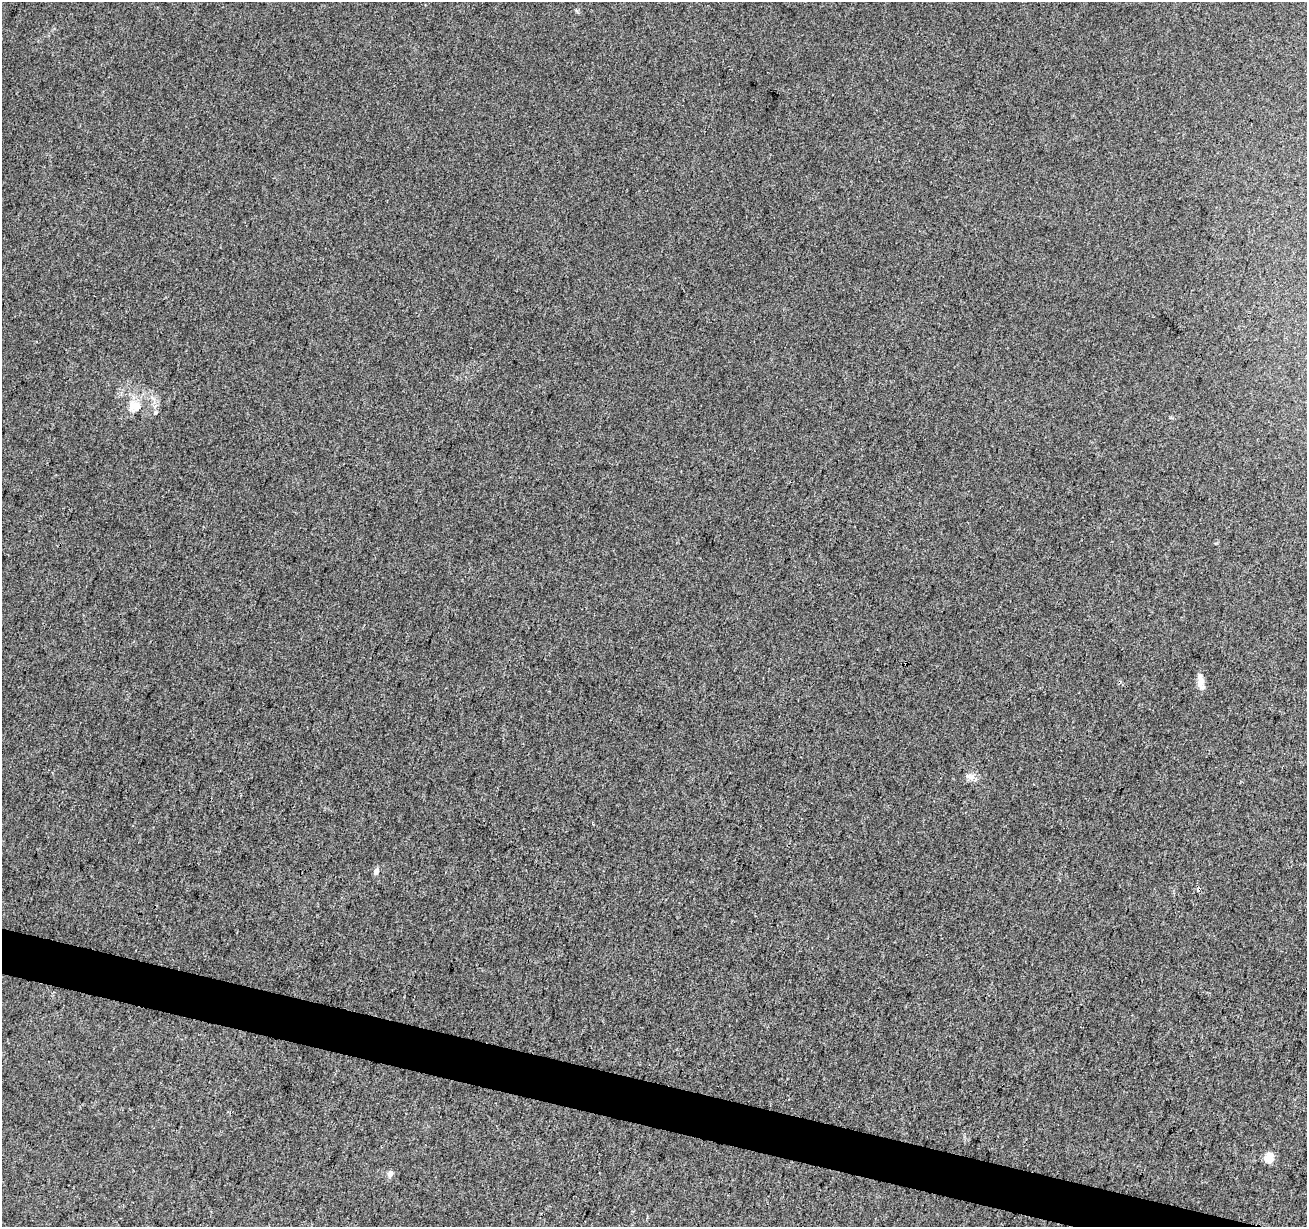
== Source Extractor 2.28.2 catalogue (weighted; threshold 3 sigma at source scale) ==
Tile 6 of 4 x 4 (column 2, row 2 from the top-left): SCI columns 1313-2617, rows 2732-3956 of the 5226 x 5399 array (HDU 1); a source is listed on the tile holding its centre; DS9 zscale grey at full resolution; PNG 1309 x 1229 px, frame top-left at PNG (2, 2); no overlay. Shown black and unused: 3% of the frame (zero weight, under 3 of 4 exposures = <1% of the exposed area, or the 3 px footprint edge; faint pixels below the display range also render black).
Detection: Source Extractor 2.28.2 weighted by HDU 2 'WHT'; one run over the whole footprint, this tile lists its part. Background 0.00786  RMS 0.0036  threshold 0.0164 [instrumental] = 3 sigma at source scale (4.5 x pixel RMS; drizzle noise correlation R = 1.50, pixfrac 1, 0.0396/0.0396 arcsec/px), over >= 5 px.
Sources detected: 9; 1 cosmic-ray / hot-pixel residue — not listed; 1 inside a brighter listed object's ellipse — not listed separately; the other 7 listed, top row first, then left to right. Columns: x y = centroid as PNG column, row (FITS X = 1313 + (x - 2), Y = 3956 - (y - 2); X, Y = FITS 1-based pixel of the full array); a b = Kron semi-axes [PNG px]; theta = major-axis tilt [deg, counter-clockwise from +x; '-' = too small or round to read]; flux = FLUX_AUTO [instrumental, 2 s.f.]
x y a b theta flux
132 406 14 11 73 3.9
1201 682 18 7 -82 3.3
971 777 9 5 45 1.3
376 872 7 6 - 1.6
1199 889 4 3 - 4.2
1269 1158 5 5 - 17
390 1174 6 5 - 2
Overlapping masked pixels (flux is a lower limit): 1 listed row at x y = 1199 889